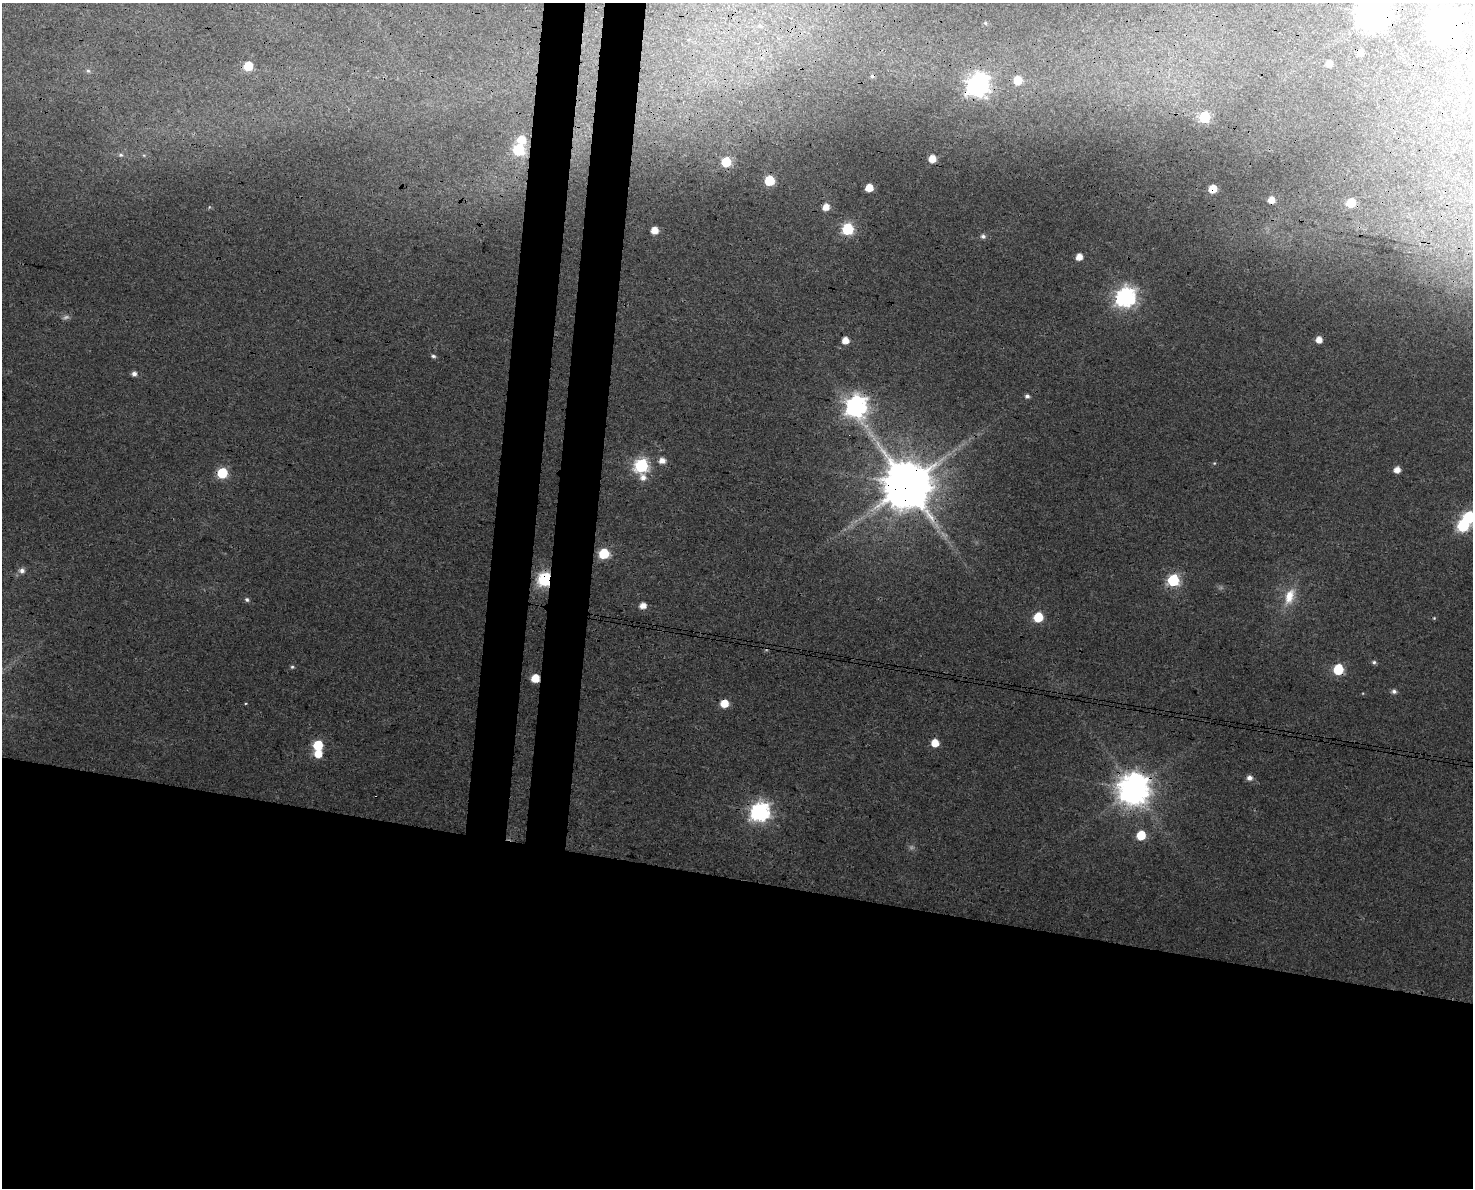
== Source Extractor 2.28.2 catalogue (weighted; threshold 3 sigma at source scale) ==
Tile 11 of 3 x 4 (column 2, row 4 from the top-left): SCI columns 1815-3285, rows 10-1195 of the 5041 x 4776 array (HDU 1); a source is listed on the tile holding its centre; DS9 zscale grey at full resolution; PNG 1475 x 1190 px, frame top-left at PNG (2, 3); no overlay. Shown black and unused: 30% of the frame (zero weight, under 3 of 4 exposures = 5% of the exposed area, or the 3 px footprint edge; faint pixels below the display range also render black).
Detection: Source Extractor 2.28.2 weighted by HDU 2 'WHT'; one run over the whole footprint, this tile lists its part. Background 0.0285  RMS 0.0044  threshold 0.0196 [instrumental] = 3 sigma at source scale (4.5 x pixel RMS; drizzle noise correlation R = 1.50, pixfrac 1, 0.0396/0.0396 arcsec/px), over >= 5 px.
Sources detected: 72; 4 too faint to see at this stretch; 1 inside a brighter object's white glare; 6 cosmic-ray / hot-pixel residue — not listed; the other 61 listed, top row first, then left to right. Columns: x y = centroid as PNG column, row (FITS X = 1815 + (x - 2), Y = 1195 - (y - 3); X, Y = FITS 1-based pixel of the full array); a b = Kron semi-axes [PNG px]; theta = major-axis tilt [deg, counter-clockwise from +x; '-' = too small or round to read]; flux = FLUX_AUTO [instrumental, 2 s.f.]
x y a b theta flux
1373 13 10 9 - 800
985 23 5 4 - 0.54
1443 24 10 9 - 580
760 26 6 6 - 0.92
1329 63 5 5 - 3.3
248 66 6 6 - 16
88 71 6 5 - 0.78
1018 80 6 6 - 11
978 85 9 8 - 310
1205 117 6 6 - 32
521 140 8 8 - 9.2
518 150 7 7 - 33
121 155 7 5 -13 0.92
932 159 6 5 - 6.2
726 162 6 6 - 15
769 180 6 6 - 22
869 188 5 5 - 8.9
1213 189 6 6 - 8.9
1351 203 6 6 - 14
209 207 6 3 72 0.5
848 229 6 6 - 47
654 230 6 6 - 6.2
983 236 7 6 - 1.4
1079 257 5 5 - 4.5
1126 297 8 7 - 220
845 340 5 5 - 5.3
1319 340 5 5 - 4.3
433 356 6 5 - 0.95
134 374 5 5 - 1.8
1027 396 5 5 - 1.3
856 406 9 8 - 270
662 461 6 6 - 3.6
1214 463 5 4 - 0.5
642 466 7 7 - 75
1397 470 5 5 - 4
222 473 6 6 - 29
643 477 9 8 - 3.3
907 484 13 13 - 2900
1469 517 7 6 - 47
604 554 6 6 - 27
22 570 7 6 - 2.2
545 579 7 6 - 94
1173 580 6 6 - 50
1289 596 25 12 72 9.5
247 599 6 5 - 1.1
1038 617 6 6 - 19
1434 618 4 4 - 0.5
1374 662 6 5 - 0.91
292 667 5 5 - 0.72
1338 669 6 6 - 30
535 678 6 5 - 12
1394 691 6 5 - 1.5
245 703 3 3 - 0.48
724 703 6 6 - 9.3
935 743 5 5 - 8.2
318 745 6 6 - 22
318 754 6 6 - 7.9
1250 778 6 5 - 2.5
1134 789 10 10 - 840
760 812 8 8 - 190
1141 835 6 6 - 16
Overlapping masked pixels (flux is a lower limit): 12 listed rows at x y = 1373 13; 1443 24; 978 85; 1213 189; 856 406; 907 484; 545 579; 1338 669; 535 678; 724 703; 1134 789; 760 812
Isophote crosses this tile's border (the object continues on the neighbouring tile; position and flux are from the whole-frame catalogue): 2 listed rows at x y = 1373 13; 1469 517